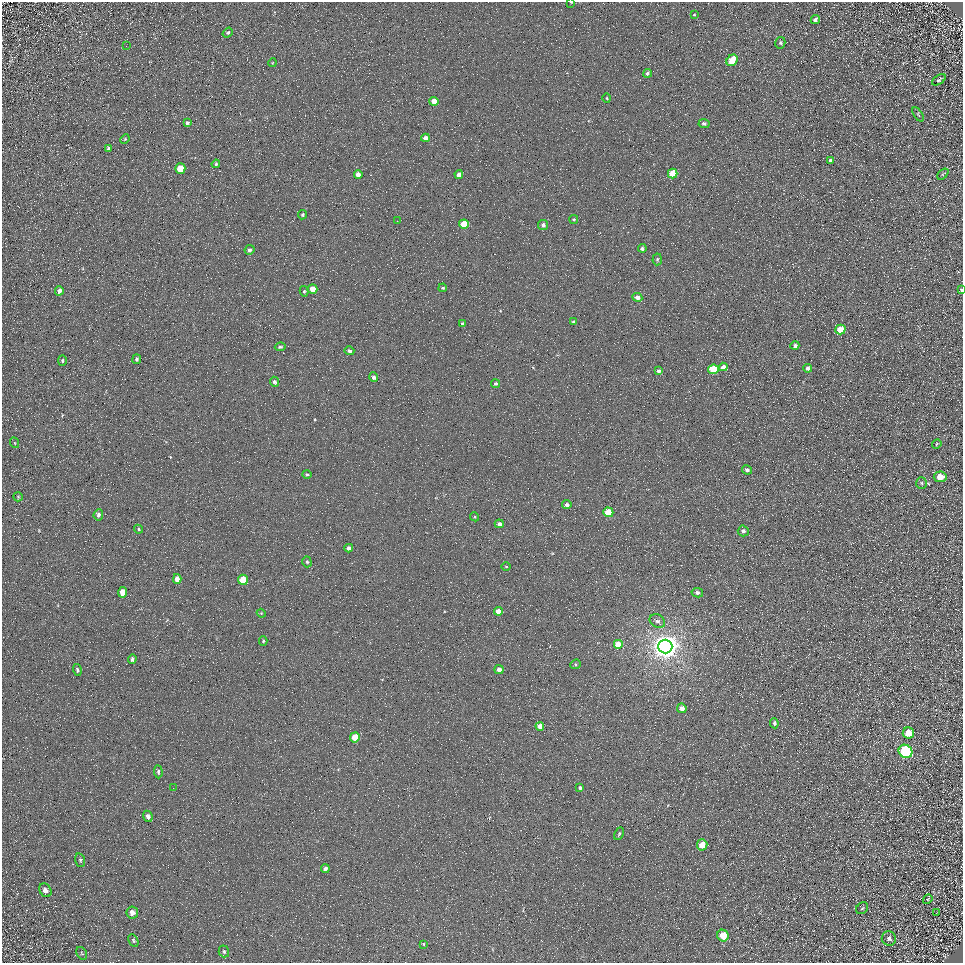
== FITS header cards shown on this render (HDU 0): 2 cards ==
NAXIS1  =                  961
NAXIS2  =                  961

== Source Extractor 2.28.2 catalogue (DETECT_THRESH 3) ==
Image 961 x 961 px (HDU 0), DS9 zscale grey, 1 PNG px = 1 image px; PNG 965 x 965 px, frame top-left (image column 1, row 961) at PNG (2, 2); each listed source drawn as its Kron ellipse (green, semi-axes under 4 px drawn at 4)
Background 5.11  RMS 8.6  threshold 25.7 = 3 sigma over >= 5 px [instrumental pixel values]
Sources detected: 110; all 110 listed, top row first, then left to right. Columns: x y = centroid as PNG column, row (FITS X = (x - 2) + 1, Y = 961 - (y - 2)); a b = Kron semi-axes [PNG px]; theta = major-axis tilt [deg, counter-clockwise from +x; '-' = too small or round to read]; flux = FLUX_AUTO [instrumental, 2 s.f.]
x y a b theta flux
571 2 3 2 - 630
694 15 3 2 - 430
815 19 5 4 - 1700
228 32 5 4 - 870
780 43 6 5 - 900
126 46 2 2 - 310
732 60 6 5 - 16000
272 63 4 3 - 510
647 73 4 4 - 1200
939 80 8 4 33 1000
607 98 4 3 - 470
434 101 4 4 - 5000
918 114 8 3 -57 660
187 123 4 4 - 1300
704 124 5 4 - 1400
425 138 4 4 - 2800
125 139 5 4 - 690
109 148 4 3 - 1100
830 160 3 3 - 1000
216 164 4 4 - 960
180 168 5 5 - 13000
673 173 5 4 - 16000
358 174 4 4 - 4300
459 174 4 4 - 3000
943 174 6 3 44 640
302 215 5 4 - 780
574 219 4 3 - 660
397 221 2 2 - 270
464 224 5 4 - 11000
543 225 5 5 - 1800
642 248 4 4 - 1300
250 250 5 4 - 1500
657 259 6 4 86 920
443 288 4 3 - 700
313 289 5 4 - 7900
961 290 4 3 - 750
59 291 4 4 - 2200
304 291 5 4 - 850
637 297 5 4 - 3300
573 322 4 4 - 1200
462 324 4 3 - 1500
840 329 5 5 - 12000
795 346 4 4 - 1500
280 347 5 4 - 1100
349 351 5 4 - 1400
137 359 5 4 - 1000
62 361 5 3 - 840
723 367 4 4 - 3300
807 368 4 4 - 2200
713 369 5 5 - 23000
659 371 4 3 - 1400
374 377 5 4 - 1600
274 382 5 4 - 1500
495 384 4 4 - 1100
15 443 5 3 - 520
937 444 5 4 - 680
747 470 5 4 - 1800
307 474 5 4 - 910
940 477 6 5 - 8200
921 483 6 5 - 1100
18 497 5 4 - 640
567 504 5 4 - 2000
608 512 5 5 - 19000
98 515 5 5 - 1700
475 517 5 3 - 580
499 524 4 4 - 2800
139 529 4 4 - 720
743 531 5 5 - 1800
349 548 4 4 - 2500
307 562 5 4 - 930
506 567 4 3 - 560
177 579 5 4 - 5100
243 580 5 5 - 15000
122 592 5 4 - 7100
697 593 6 4 -12 1600
499 611 4 4 - 5500
261 613 4 3 - 520
657 621 8 6 -32 2100
263 641 4 4 - 790
618 644 5 5 - 11000
665 647 7 7 - 830000
132 659 5 3 - 1300
575 664 5 4 - 810
77 670 6 4 -75 1100
499 670 4 4 - 3800
682 708 5 4 - 3800
774 723 5 4 - 1400
540 726 4 4 - 4700
908 733 6 5 - 9300
355 737 5 5 - 13000
905 751 7 6 - 75000
158 772 6 4 -86 1000
173 788 2 2 - 290
580 788 4 4 - 1100
148 816 6 4 -67 1900
619 834 6 3 64 770
702 845 5 5 - 7400
80 860 7 4 -74 990
325 869 4 4 - 2000
45 890 7 5 -58 2700
928 899 5 3 - 550
862 908 7 5 43 910
132 912 6 6 - 3200
936 913 2 2 - 360
723 936 6 5 - 13000
889 938 7 7 - 1600
133 940 7 4 -61 930
423 944 4 4 - 590
224 951 6 5 - 1200
82 953 7 4 -58 960
At the frame edge (FLAGS 8, measured only in part): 2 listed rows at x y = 571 2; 961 290